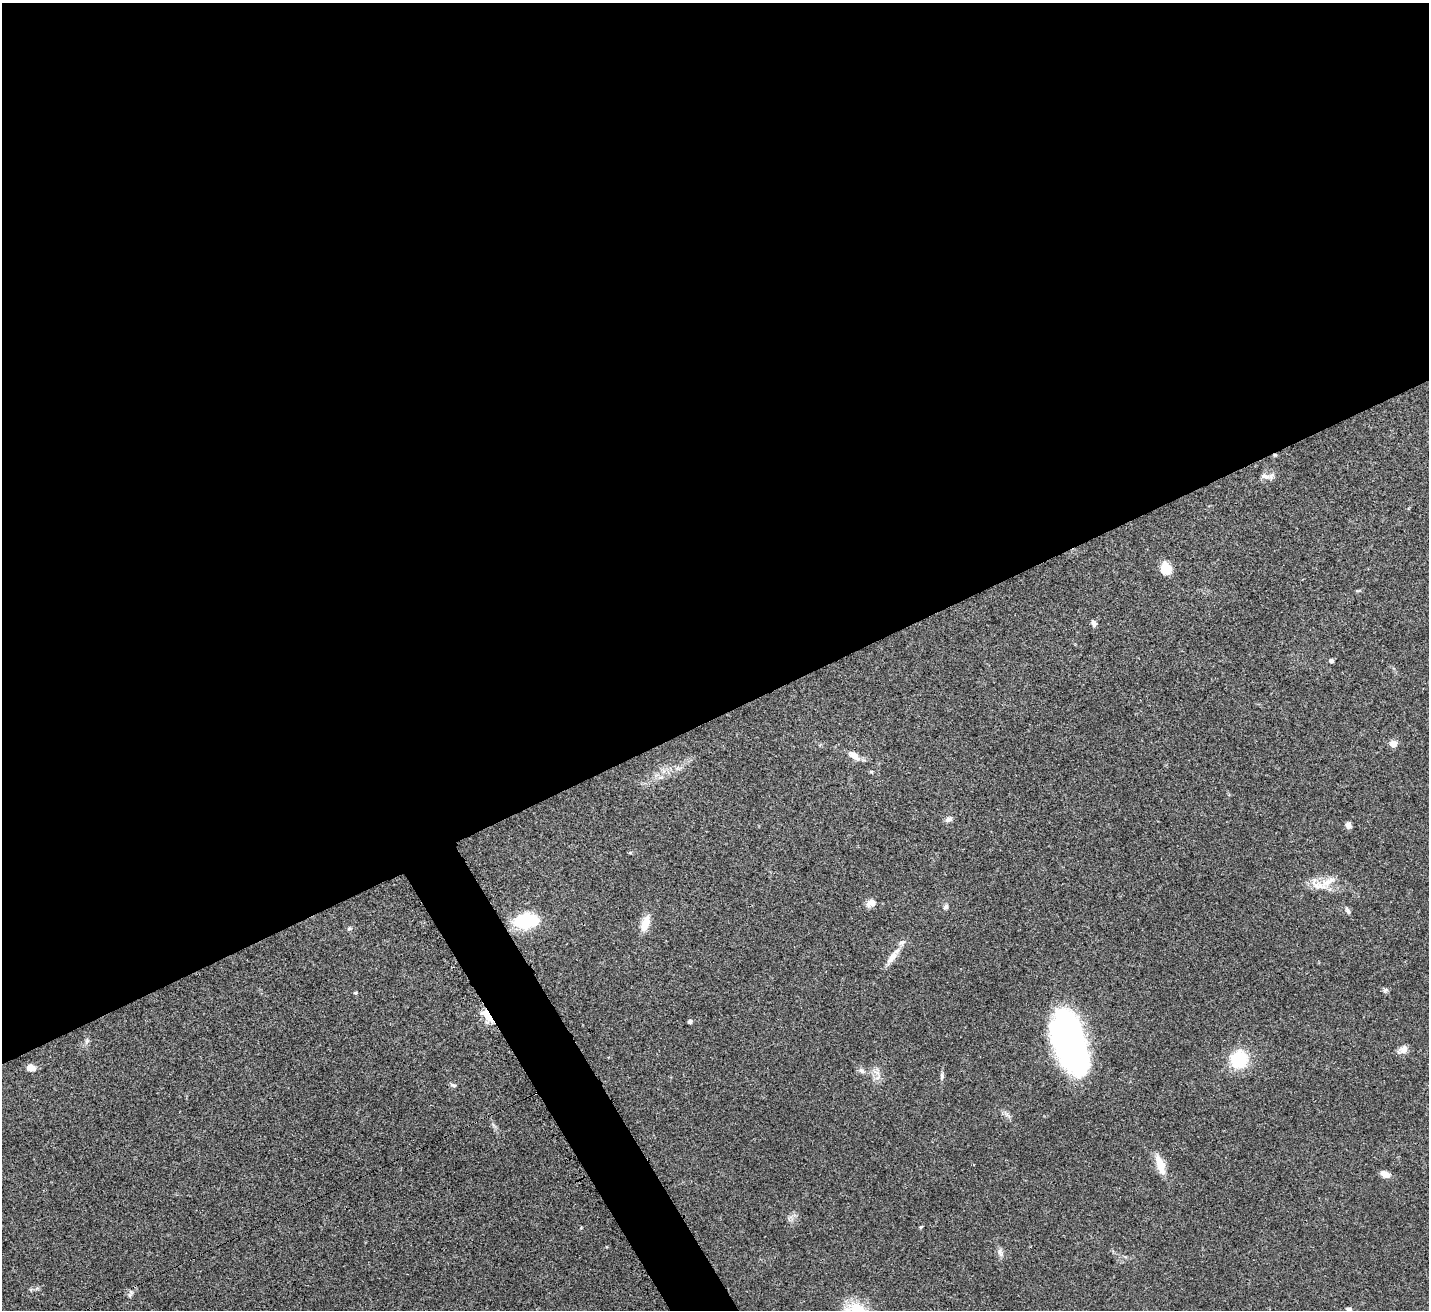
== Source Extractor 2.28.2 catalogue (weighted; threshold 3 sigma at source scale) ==
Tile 2 of 4 x 4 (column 2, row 1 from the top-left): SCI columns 1474-2900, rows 4147-5454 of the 5797 x 5807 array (HDU 1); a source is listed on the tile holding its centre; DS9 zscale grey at full resolution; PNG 1431 x 1312 px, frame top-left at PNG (2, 3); no overlay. Shown black and unused: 57% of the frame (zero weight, under 3 of 4 exposures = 5% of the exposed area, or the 3 px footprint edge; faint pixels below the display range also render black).
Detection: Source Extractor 2.28.2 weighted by HDU 2 'WHT'; one run over the whole footprint, this tile lists its part. Background 0.0412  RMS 0.0047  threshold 0.0213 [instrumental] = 3 sigma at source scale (4.5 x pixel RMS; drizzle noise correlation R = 1.50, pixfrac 1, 0.05/0.05 arcsec/px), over >= 5 px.
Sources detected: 40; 1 inside a brighter listed object's ellipse — not listed separately; the other 39 listed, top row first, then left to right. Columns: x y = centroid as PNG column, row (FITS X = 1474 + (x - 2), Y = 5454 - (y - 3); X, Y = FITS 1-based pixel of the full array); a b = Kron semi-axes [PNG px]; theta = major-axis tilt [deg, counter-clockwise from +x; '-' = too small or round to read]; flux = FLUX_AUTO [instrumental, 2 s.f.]
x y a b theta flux
1275 455 5 4 - 0.57
1265 476 13 7 -16 2.5
1166 569 11 9 -72 9.4
1094 624 8 6 -67 1.6
1331 661 5 5 - 1.1
1393 744 5 5 - 8.5
854 756 17 8 -34 3.6
871 772 5 4 - 0.54
948 819 9 6 13 1.5
1348 825 7 6 - 1.9
630 853 6 4 1 0.5
1325 884 30 10 32 7.3
871 903 12 8 17 3
945 907 7 6 - 1.1
1347 910 10 5 -62 1.2
526 921 27 16 4 24
645 923 19 9 72 6.5
349 929 7 5 32 0.87
893 956 28 7 53 5.1
1385 990 7 5 46 1
355 993 5 3 - 0.48
487 1016 15 7 -53 16
690 1021 4 4 - 1.5
87 1041 7 4 71 0.94
1069 1043 58 27 -73 150
1403 1050 13 9 25 2.9
1239 1059 17 15 57 23
31 1068 10 7 -12 3.1
862 1071 9 6 -32 1.5
876 1072 14 3 -33 1.7
942 1076 9 5 -89 1.1
453 1085 9 4 -18 0.87
1160 1165 28 9 -72 6.6
1385 1174 11 6 -23 3.4
921 1227 4 3 - 0.68
1000 1252 13 6 -68 1.9
131 1292 9 5 -65 1.2
1348 1309 5 4 - 1.6
856 1310 29 19 -9 14
Overlapping masked pixels (flux is a lower limit): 2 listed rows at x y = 1275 455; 487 1016
Isophote crosses this tile's border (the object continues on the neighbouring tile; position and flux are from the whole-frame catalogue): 2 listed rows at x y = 1348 1309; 856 1310